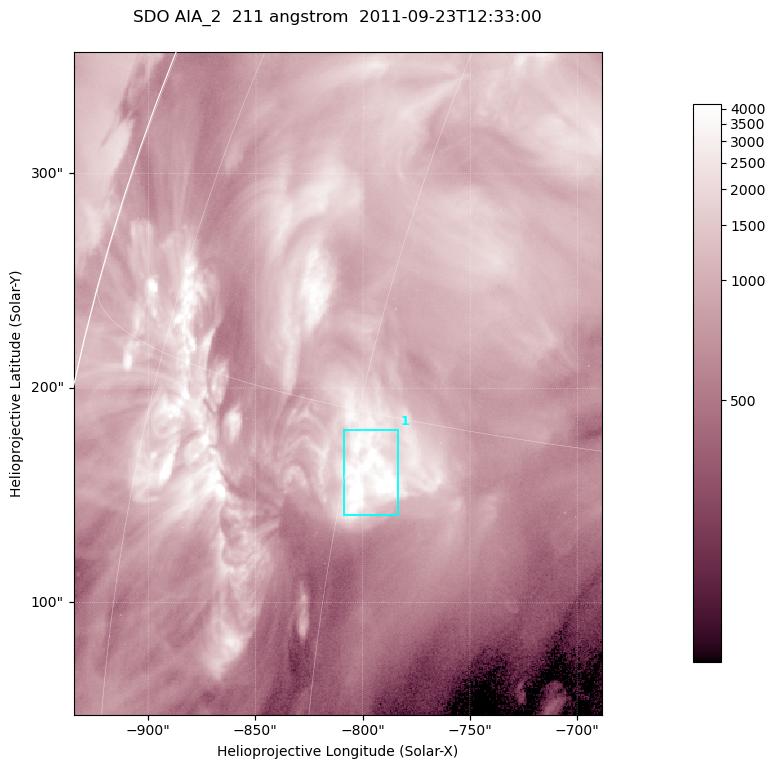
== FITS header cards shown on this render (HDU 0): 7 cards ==
TELESCOP= 'SDO     '           /
INSTRUME= 'AIA_2   '           /
WAVELNTH=                  211 /
WAVEUNIT= 'angstrom'           /
DATE-OBS= '2011-09-23T12:33:00.62' /
CTYPE1  = 'HPLN-TAN'           /
CTYPE2  = 'HPLT-TAN'           /

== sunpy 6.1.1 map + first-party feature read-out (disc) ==
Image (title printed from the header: SDO AIA_2  211 angstrom  2011-09-23T12:33:00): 410 x 514 px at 0.601 arcsec/px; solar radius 956 arcsec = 1592 px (partial field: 2.5% of the solar disc is inside the frame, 96% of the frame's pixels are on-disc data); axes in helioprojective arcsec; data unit not stated in the header (colour bar unlabelled)
Pointing: header CRPIX1/2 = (2038.91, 2046.17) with CRVAL1/2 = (0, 0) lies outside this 410 x 514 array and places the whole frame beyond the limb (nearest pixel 1.41 R_sun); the SolarSoft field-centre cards XCEN/YCEN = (-811.7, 202.2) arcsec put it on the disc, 1310 arcsec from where CRPIX/CRVAL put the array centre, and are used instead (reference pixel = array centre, CRVAL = XCEN/YCEN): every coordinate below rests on XCEN/YCEN
Orientation: roll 0.0564 deg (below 1 deg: not rotated)
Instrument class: DISC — disc imager (sunpy class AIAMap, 211 A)
Bright regions (active regions / flare kernels): reference = the on-disc median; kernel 3 px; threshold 5 sigma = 2504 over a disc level ~912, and >= 1.15x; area >= 210 px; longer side >= 5 px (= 3 arcsec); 1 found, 1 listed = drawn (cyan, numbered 1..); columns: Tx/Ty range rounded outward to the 2 arcsec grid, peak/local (2 s.f.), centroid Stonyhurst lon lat
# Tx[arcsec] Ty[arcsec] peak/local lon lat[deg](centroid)
1 -810..-782 140..182 6.2 -59 +13
Off-limb structures (1.02-1.3 R_sun): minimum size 105 px: none found